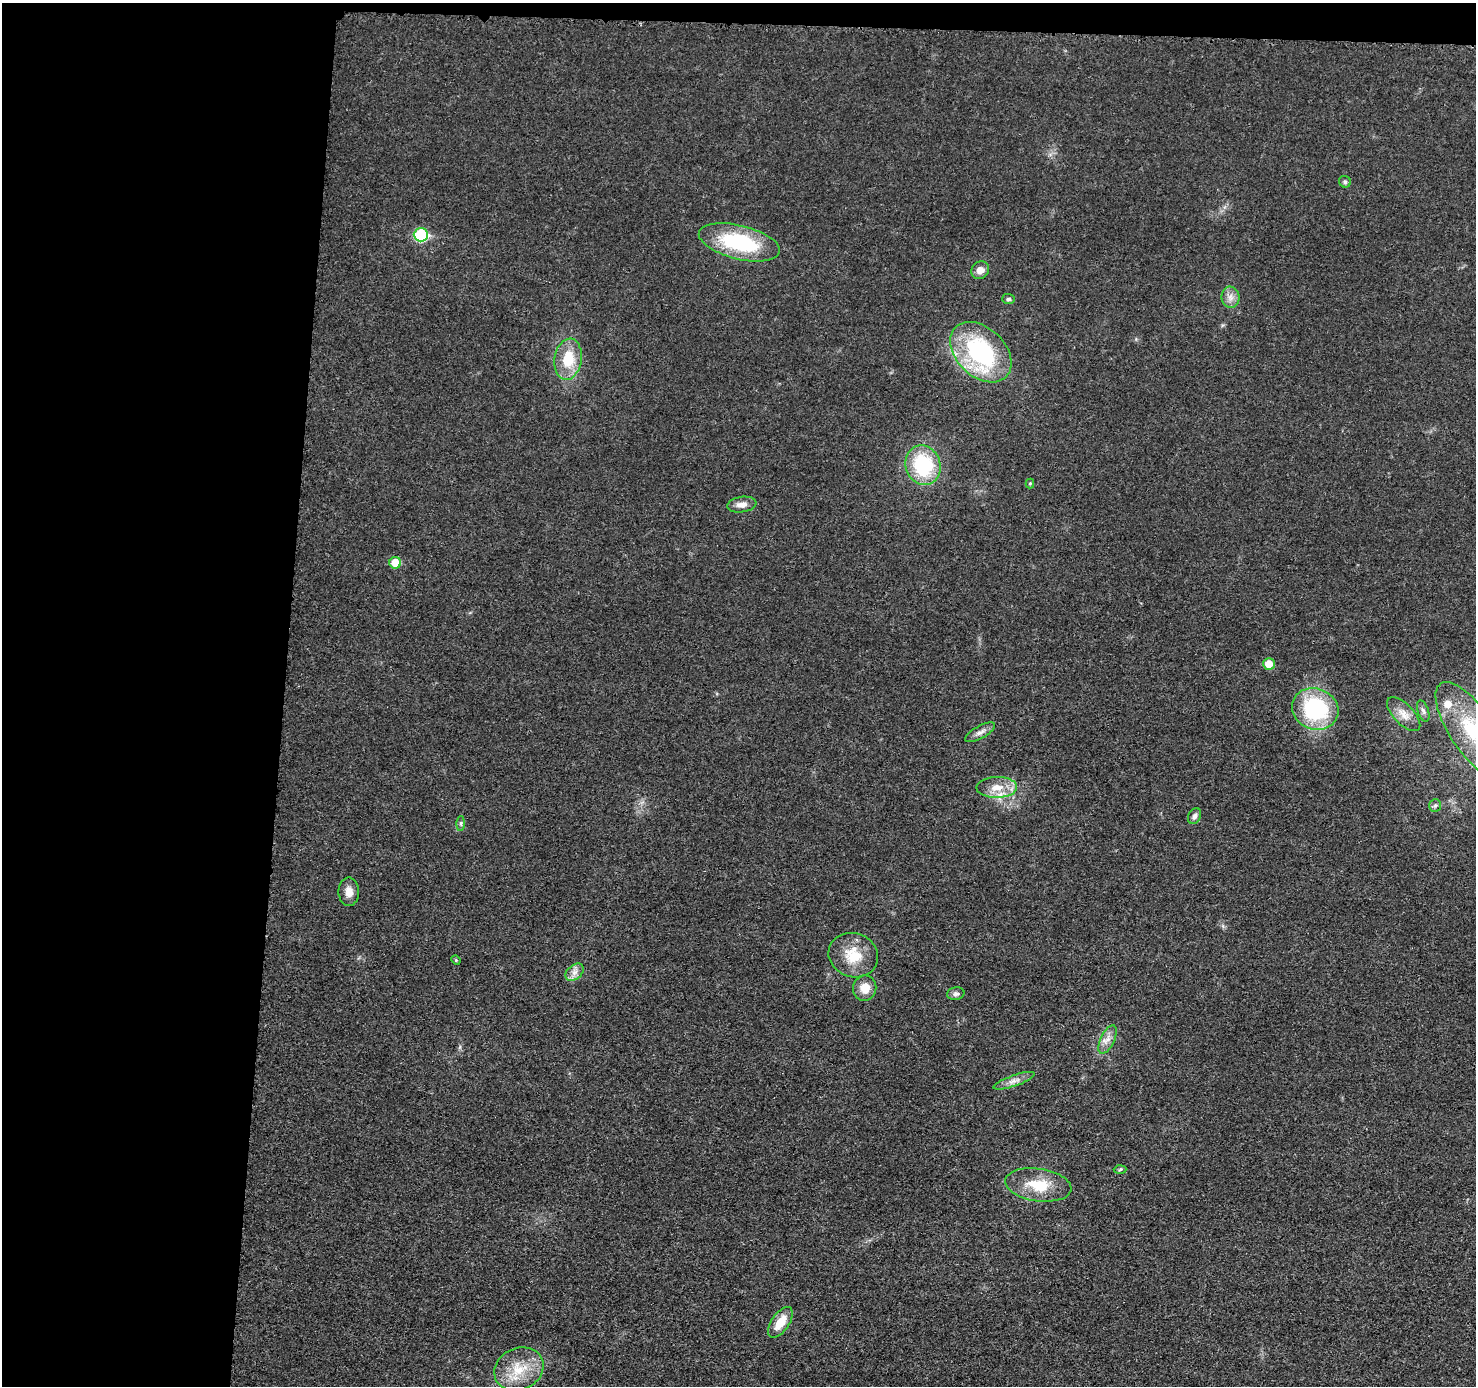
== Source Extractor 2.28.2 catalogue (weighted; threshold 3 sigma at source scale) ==
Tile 1 of 3 x 3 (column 1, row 1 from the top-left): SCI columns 5-1478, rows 2972-4355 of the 4431 x 4457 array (HDU 1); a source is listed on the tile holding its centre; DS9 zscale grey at full resolution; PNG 1478 x 1388 px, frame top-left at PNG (2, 3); each listed source drawn as its Kron ellipse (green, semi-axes under 4 px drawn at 4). Shown black and unused: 21% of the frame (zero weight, under 3 of 5 exposures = <1% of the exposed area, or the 3 px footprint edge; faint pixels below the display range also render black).
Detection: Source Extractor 2.28.2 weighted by HDU 2 'WHT'; one run over the whole footprint, this tile lists its part. Background 0.0184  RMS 0.005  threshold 0.0224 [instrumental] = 3 sigma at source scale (4.5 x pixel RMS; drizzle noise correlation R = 1.50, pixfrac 1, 0.05/0.05 arcsec/px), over >= 5 px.
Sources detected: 35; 1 inside a brighter listed object's ellipse — not listed separately; the other 34 listed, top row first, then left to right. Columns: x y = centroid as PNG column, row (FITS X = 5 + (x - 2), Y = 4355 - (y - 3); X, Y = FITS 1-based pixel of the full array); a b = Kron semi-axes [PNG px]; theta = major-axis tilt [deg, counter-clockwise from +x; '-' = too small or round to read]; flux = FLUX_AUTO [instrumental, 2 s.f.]
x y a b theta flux
1345 182 6 5 - 1.1
421 235 7 6 - 42
739 242 41 17 -14 44
980 270 9 8 - 3.8
1230 297 10 9 - 3.3
1008 299 6 5 - 1.1
981 352 35 24 -44 63
568 359 21 13 81 16
923 465 20 17 -72 35
1030 483 5 4 - 0.64
742 505 15 7 8 3.6
395 563 6 6 - 9.1
1269 664 6 6 - 7.3
1315 709 23 20 -21 51
1423 711 11 5 -71 1.7
1404 714 21 10 -46 5.4
1473 731 57 22 -56 37
980 732 17 6 30 2.8
997 787 20 10 1 7.9
1435 805 6 5 - 1
1195 816 8 6 64 1.6
461 823 7 4 90 0.89
349 892 14 10 -89 4.4
853 955 25 22 -19 15
456 960 5 4 - 0.59
574 972 10 7 41 2.8
865 988 13 11 82 6.7
956 994 9 6 12 1.5
1108 1039 15 7 64 3.7
1014 1081 22 5 19 3.5
1120 1169 6 4 3 0.76
1038 1185 33 16 -8 17
780 1322 17 8 56 9.2
519 1369 25 21 24 16
Isophote crosses this tile's border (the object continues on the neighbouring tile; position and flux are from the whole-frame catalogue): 1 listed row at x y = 1473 731